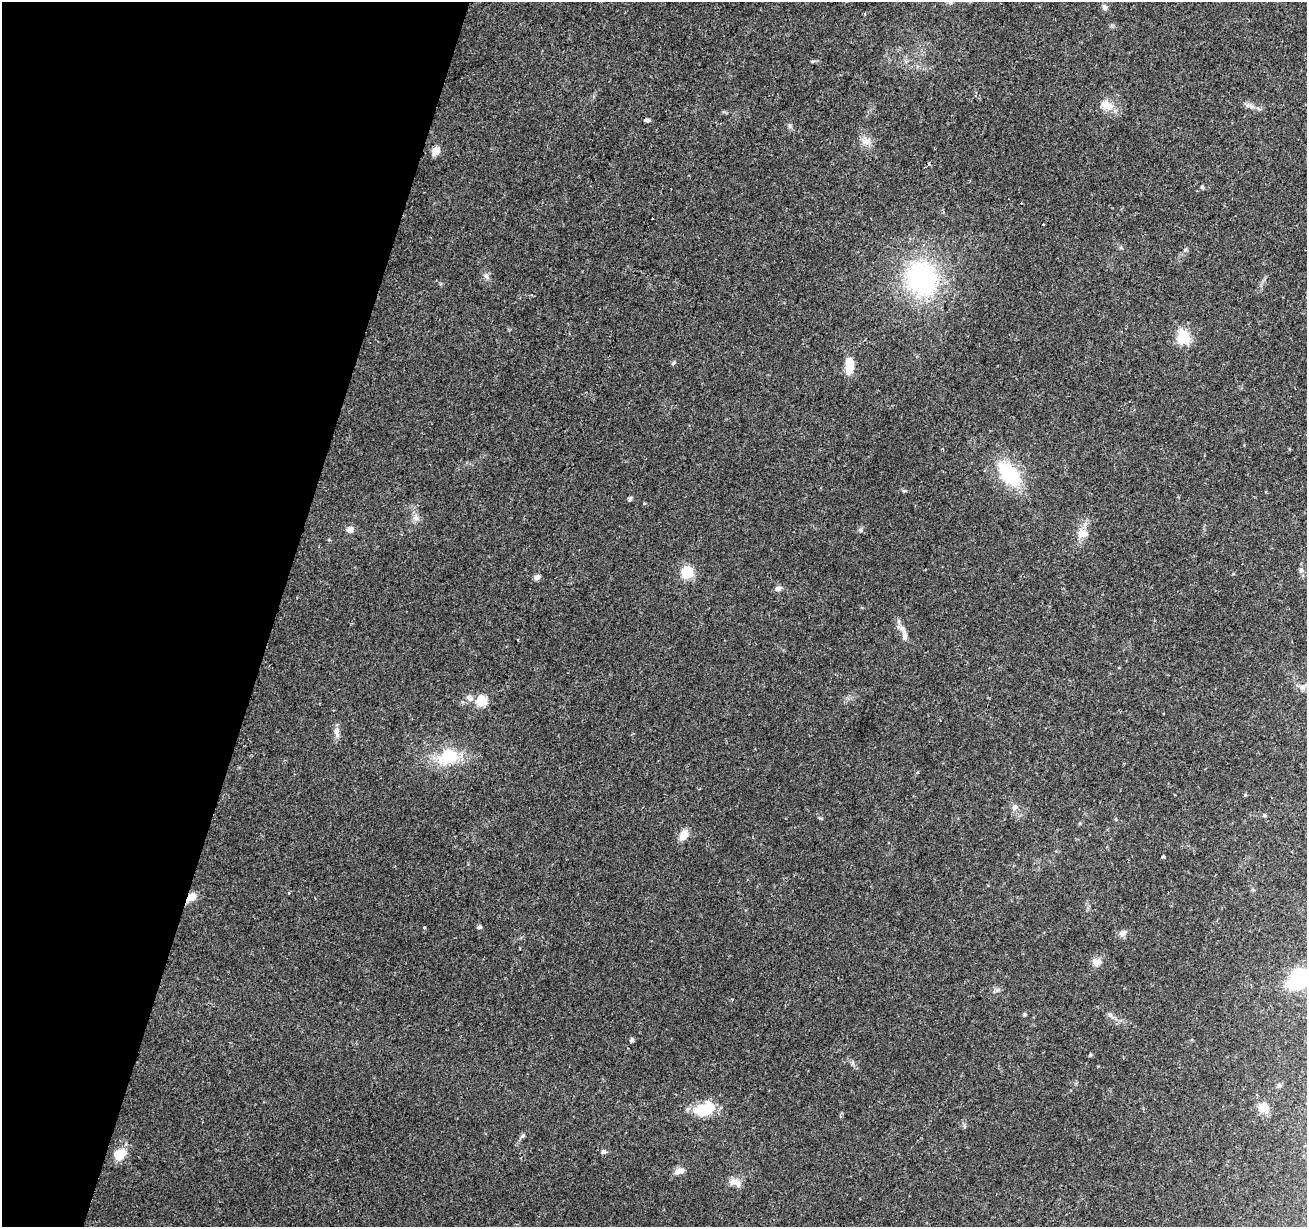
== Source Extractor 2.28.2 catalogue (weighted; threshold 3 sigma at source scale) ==
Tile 9 of 4 x 4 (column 1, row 3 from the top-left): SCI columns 1-1305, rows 1446-2670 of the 5229 x 5404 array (HDU 1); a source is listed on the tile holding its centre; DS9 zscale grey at full resolution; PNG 1309 x 1229 px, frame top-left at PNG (2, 2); no overlay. Shown black and unused: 21% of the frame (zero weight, under 2 of 3 exposures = <1% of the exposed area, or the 3 px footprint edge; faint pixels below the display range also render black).
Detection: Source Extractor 2.28.2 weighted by HDU 2 'WHT'; one run over the whole footprint, this tile lists its part. Background 0.0903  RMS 0.0059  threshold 0.0267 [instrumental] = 3 sigma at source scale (4.5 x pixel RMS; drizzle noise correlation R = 1.50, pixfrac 1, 0.0396/0.0396 arcsec/px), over >= 5 px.
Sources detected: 59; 2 inside a brighter listed object's ellipse — not listed separately; the other 57 listed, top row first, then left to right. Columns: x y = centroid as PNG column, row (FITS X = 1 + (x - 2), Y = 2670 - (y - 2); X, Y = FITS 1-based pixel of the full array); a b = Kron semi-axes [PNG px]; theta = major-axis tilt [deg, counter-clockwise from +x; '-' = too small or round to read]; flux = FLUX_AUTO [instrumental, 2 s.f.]
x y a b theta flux
1104 7 8 6 -62 1.8
1107 105 19 12 -30 7.3
1251 106 9 6 -15 2.4
646 120 8 4 0 1.2
790 126 7 4 -88 1.1
866 141 13 11 -26 4.4
436 151 10 8 49 4.9
928 164 3 3 - 0.93
1202 187 5 4 - 0.84
1043 224 3 3 - 1.3
486 276 8 6 -67 1.8
922 279 37 33 -79 92
1183 337 6 6 - 74
673 363 7 4 45 0.81
849 365 19 9 88 10
1009 474 36 20 -52 32
904 491 6 4 0 0.81
630 499 6 5 - 1
644 503 4 3 - 0.52
415 518 9 6 -26 2.3
350 530 8 7 - 3.1
861 530 6 4 -89 0.97
1082 533 15 12 3 6.1
1301 570 7 7 - 1.8
687 573 6 6 - 49
537 577 7 6 - 2.1
778 588 8 6 22 2.3
905 636 17 6 -87 3.4
518 640 3 2 - 0.45
1302 687 10 6 1 2.5
469 698 12 7 -44 2.7
482 701 6 5 - 38
337 732 14 7 -82 3.3
448 757 28 20 22 24
1015 807 8 8 - 2.3
1264 815 5 5 - 0.94
683 835 12 8 60 6.2
1162 857 5 3 - 0.71
289 893 4 3 - 0.6
191 897 14 8 40 5.7
424 927 3 3 - 2.2
479 927 6 5 - 1
1123 933 10 7 27 2.7
1096 962 13 9 -2 3.6
1299 979 21 15 45 41
1024 1014 4 4 - 1.1
1110 1014 7 4 -1 1.2
632 1040 5 4 - 1.5
1090 1055 4 4 - 0.82
1279 1086 6 5 - 1.1
1263 1107 14 10 28 6.9
705 1110 27 18 3 16
523 1136 7 5 27 1.1
603 1152 7 6 - 1.3
120 1154 14 11 40 11
679 1171 15 8 16 3.6
737 1183 14 9 -44 4.3
Overlapping masked pixels (flux is a lower limit): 1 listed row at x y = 191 897
Isophote crosses this tile's border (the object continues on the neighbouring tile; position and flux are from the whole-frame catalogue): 1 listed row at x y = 1299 979
Unlisted compact peaks at least as high as the median listed source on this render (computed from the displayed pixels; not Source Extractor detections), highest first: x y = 1245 795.